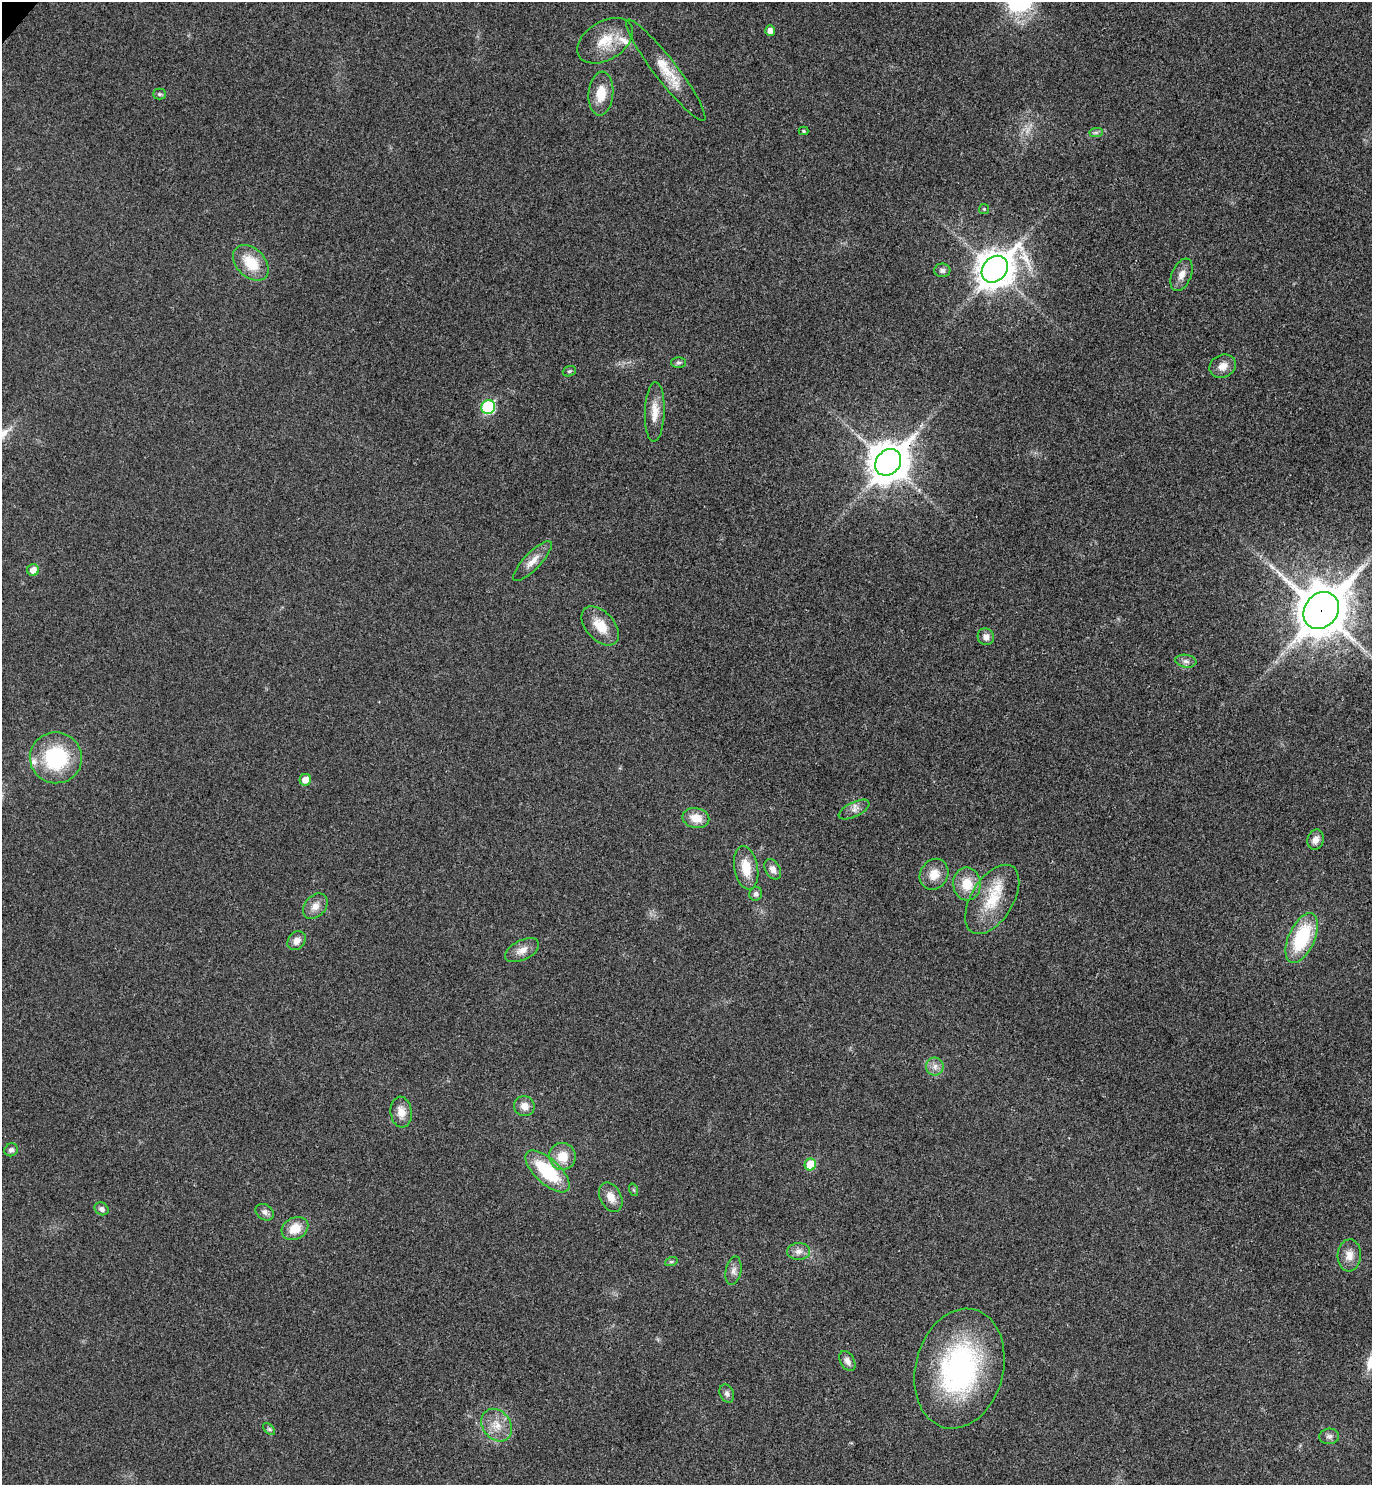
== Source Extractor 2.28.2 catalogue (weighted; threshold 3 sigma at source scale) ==
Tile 6 of 4 x 4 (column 2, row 2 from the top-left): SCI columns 1571-2940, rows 3009-4491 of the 6021 x 6015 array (HDU 1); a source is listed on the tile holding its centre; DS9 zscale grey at full resolution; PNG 1374 x 1487 px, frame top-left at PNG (2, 2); each listed source drawn as its Kron ellipse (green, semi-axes under 4 px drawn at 4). Shown black and unused: <1% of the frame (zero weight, under 3 of 4 exposures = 6% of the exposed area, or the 3 px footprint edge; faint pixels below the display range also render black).
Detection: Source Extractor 2.28.2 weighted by HDU 2 'WHT'; one run over the whole footprint, this tile lists its part. Background 0.0407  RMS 0.0068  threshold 0.0307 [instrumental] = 3 sigma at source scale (4.5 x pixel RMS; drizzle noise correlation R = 1.50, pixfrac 1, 0.05/0.05 arcsec/px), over >= 5 px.
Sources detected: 64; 1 long thin detection or spike segment (spike, bleed or trail) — neither listed nor drawn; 2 inside a brighter listed object's ellipse — not listed separately; the other 61 listed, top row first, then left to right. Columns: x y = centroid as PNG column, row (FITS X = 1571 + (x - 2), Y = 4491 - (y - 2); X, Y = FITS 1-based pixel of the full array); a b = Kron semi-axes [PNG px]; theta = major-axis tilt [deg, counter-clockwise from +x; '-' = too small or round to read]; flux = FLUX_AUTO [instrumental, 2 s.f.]
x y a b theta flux
770 30 5 5 - 3.7
605 41 30 19 31 19
666 70 63 11 -52 18
159 94 6 5 - 1.3
601 94 22 12 85 13
804 131 5 4 - 0.94
1096 132 7 4 1 1.4
984 209 5 5 - 0.85
251 263 21 14 -45 19
995 269 14 11 47 1300
942 270 8 7 - 2.2
1181 275 17 9 67 5.7
678 362 7 5 0 1.6
1223 366 14 11 25 6.3
569 371 7 5 21 1.2
488 407 7 6 - 56
655 412 30 10 88 10
888 462 14 12 49 1700
532 561 26 8 46 7.4
33 570 6 6 - 6.5
1321 610 20 16 52 2900
600 626 23 14 -48 13
986 637 8 8 - 4.3
1186 661 10 6 -7 2.8
56 758 26 25 - 58
305 780 6 5 - 7.1
854 810 17 7 27 4.2
696 818 13 10 -12 10
1315 840 10 8 71 4.9
746 868 22 12 -80 14
773 869 11 7 -62 3.9
934 874 16 13 59 9.5
967 884 16 14 -89 14
756 894 7 6 - 1.9
992 899 38 21 58 28
315 906 14 10 47 6.3
1302 938 27 13 66 47
297 941 10 8 50 4.7
522 950 18 10 26 6.5
935 1066 9 8 - 3.9
524 1106 10 10 - 6
401 1112 15 10 -83 8
11 1150 7 6 - 2.2
562 1156 13 13 - 12
810 1164 6 5 - 21
548 1171 28 12 -42 41
634 1190 6 4 -70 0.88
611 1197 15 10 -64 6.9
102 1209 7 6 - 2.3
265 1212 10 7 -35 2.6
295 1228 14 11 26 11
798 1251 11 8 0 4
1349 1255 16 11 86 7.3
671 1262 6 4 19 1
733 1271 14 8 79 3.8
847 1361 11 7 -59 3.5
959 1369 61 44 75 140
727 1393 9 7 -68 2.6
497 1425 17 14 -52 11
269 1429 7 4 -45 1.2
1329 1436 10 7 4 2.5
Overlapping masked pixels (flux is a lower limit): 3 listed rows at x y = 888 462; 1321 610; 1302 938